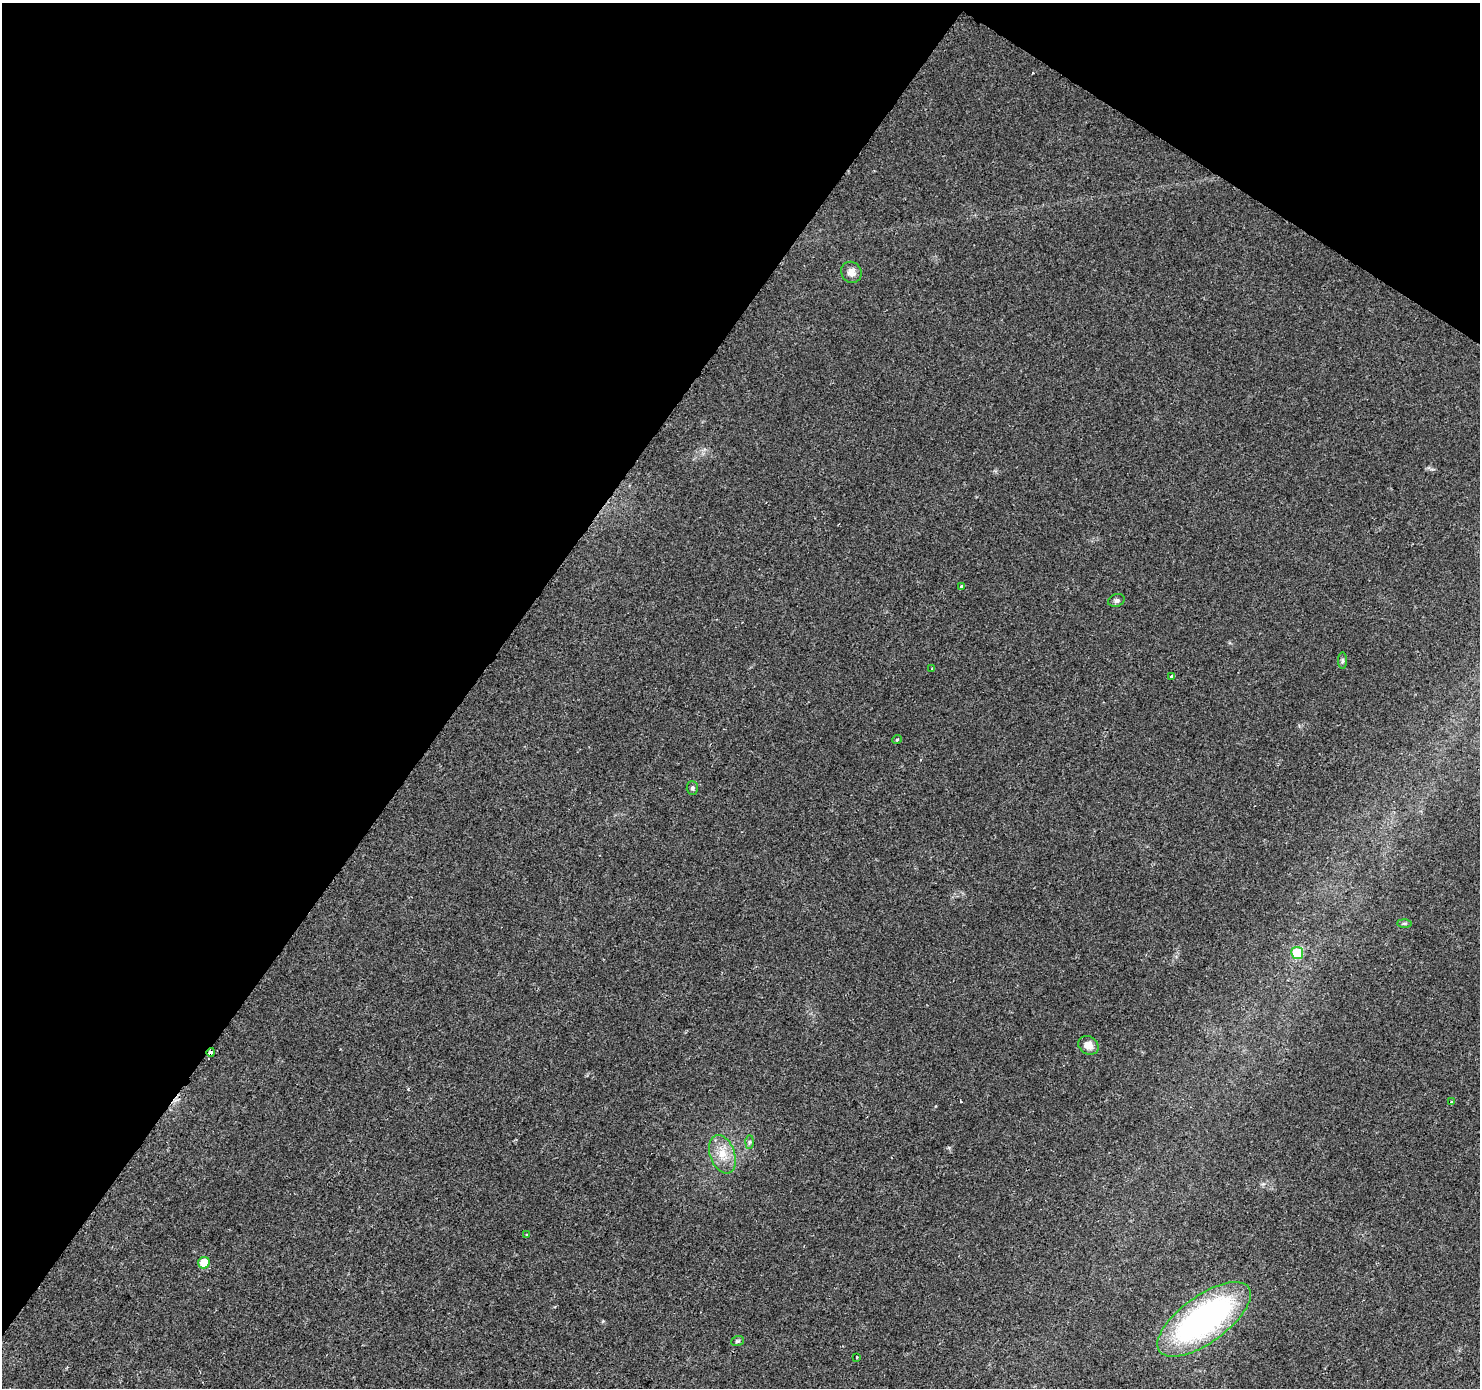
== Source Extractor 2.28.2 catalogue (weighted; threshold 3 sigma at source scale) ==
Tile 2 of 4 x 4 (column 2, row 1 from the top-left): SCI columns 1496-2973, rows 4417-5802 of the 5936 x 5993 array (HDU 1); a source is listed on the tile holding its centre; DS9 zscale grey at full resolution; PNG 1482 x 1390 px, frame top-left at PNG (2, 3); each listed source drawn as its Kron ellipse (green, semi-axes under 4 px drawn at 4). Shown black and unused: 36% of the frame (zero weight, under 2 of 3 exposures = <1% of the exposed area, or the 3 px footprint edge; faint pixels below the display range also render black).
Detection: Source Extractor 2.28.2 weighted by HDU 2 'WHT'; one run over the whole footprint, this tile lists its part. Background 0.0372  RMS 0.0044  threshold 0.0198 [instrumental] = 3 sigma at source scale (4.5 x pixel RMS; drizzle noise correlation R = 1.50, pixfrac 1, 0.0396/0.0396 arcsec/px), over >= 5 px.
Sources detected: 21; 1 cosmic-ray / hot-pixel residue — neither listed nor drawn; the other 20 listed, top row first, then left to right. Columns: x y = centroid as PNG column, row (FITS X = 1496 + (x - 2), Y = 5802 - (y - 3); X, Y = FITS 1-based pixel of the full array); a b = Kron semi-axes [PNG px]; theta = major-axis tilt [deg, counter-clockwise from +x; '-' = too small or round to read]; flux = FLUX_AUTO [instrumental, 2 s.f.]
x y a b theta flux
851 272 11 10 - 3
962 586 3 3 - 7.5
1116 600 8 6 19 1.2
1342 661 8 4 90 0.9
932 669 2 2 - 0.4
1171 676 4 3 - 0.59
897 740 5 3 - 0.78
692 788 7 5 -87 0.92
1404 923 7 4 -1 0.75
1297 953 6 6 - 19
1088 1045 10 9 - 3.9
211 1052 4 3 - 3.3
1451 1102 3 3 - 0.9
749 1142 7 4 89 0.83
722 1154 20 12 -70 7.5
527 1235 3 3 - 0.53
204 1263 6 5 - 8.3
1204 1319 55 23 36 120
737 1341 6 5 - 0.7
857 1357 3 3 - 0.55
Overlapping masked pixels (flux is a lower limit): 1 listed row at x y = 211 1052